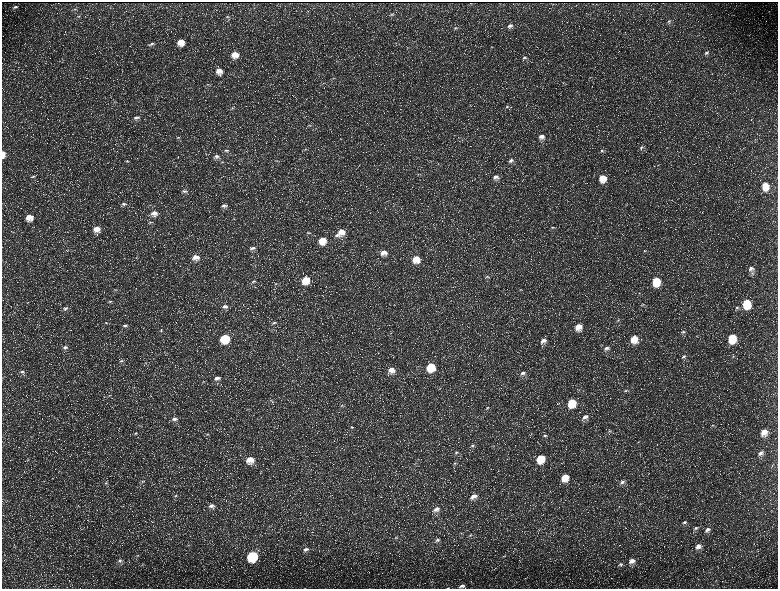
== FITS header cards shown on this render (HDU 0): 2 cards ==
NAXIS1  =                 1552 / length of data axis 1
NAXIS2  =                 1173 / length of data axis 2

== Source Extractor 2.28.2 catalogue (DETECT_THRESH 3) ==
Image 1552 x 1173 px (HDU 0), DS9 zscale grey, zoomed out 1/2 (1 PNG px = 2 x 2 image px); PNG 780 x 591 px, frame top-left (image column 1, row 1173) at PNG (2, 2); no overlay
Background 223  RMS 10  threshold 30.2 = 3 sigma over >= 5 px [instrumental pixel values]
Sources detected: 183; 32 cannot appear on this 1/2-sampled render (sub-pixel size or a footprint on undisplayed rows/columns) and are not listed; the other 151 listed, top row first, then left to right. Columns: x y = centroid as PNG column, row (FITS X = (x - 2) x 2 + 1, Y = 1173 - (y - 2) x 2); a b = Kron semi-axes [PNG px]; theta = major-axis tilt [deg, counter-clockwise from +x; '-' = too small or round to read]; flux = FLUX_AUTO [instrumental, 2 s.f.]
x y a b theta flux
15 7 6 3 26 3900
75 9 5 3 - 2300
392 15 6 3 16 2800
78 16 6 3 4 2100
227 16 5 4 - 3200
669 21 5 3 - 2600
510 25 7 5 11 6100
455 28 5 4 - 2700
181 42 7 6 - 24000
152 44 7 4 6 4300
491 47 3 3 - 1100
706 53 5 4 - 3800
235 54 7 6 - 23000
524 57 6 4 2 3700
337 61 3 3 - 1500
219 71 7 6 - 16000
333 79 4 3 - 1600
207 84 5 3 - 2500
576 91 3 2 - 850
507 107 5 3 - 2700
232 108 5 4 - 2500
136 118 8 5 11 7100
310 125 5 3 - 2100
541 136 6 5 - 10000
178 137 5 4 - 2700
641 147 5 4 - 3200
305 149 5 3 - 2000
226 150 7 4 -4 4400
602 150 5 3 - 2600
3 154 6 3 -88 16000
216 156 8 5 14 7000
511 160 7 5 7 5900
127 161 5 3 - 2800
277 161 3 3 - 1700
222 162 5 4 - 3000
658 165 4 1 - 780
33 176 5 3 - 2600
496 177 7 5 2 9300
602 178 7 6 - 33000
765 186 8 6 -79 39000
184 191 7 5 1 6000
124 204 8 4 0 5000
224 206 9 5 -2 7700
154 213 8 7 - 15000
29 217 8 7 - 22000
150 222 5 3 - 2100
552 227 5 3 - 2500
97 229 7 6 - 19000
341 232 9 8 - 24000
308 233 7 4 0 3300
336 235 7 5 8 6000
322 240 8 7 - 34000
253 248 9 5 9 8500
644 251 3 3 - 1700
384 253 8 7 - 18000
342 254 3 2 - 1100
196 257 8 6 -4 17000
416 259 8 8 - 32000
385 263 2 2 - 970
751 269 6 5 - 7800
752 273 5 4 - 3500
487 277 6 4 -19 3700
306 280 8 7 - 43000
254 281 6 3 9 3000
656 281 7 6 - 66000
276 284 4 3 - 1600
520 289 4 3 - 1600
115 290 4 3 - 1700
639 293 4 3 - 1600
110 301 4 3 - 2200
746 303 7 6 - 89000
643 304 4 3 - 1700
225 306 8 5 1 7500
737 307 6 4 37 4200
65 308 7 4 10 5200
618 320 4 3 - 2000
106 323 6 3 0 2600
274 323 6 3 14 3600
125 325 6 4 6 4500
578 327 7 6 - 24000
161 330 5 3 - 2800
683 332 5 4 - 3200
225 338 7 6 - 91000
732 338 7 6 - 74000
634 339 8 6 -89 33000
543 341 7 5 21 10000
600 345 3 2 - 1000
65 347 7 5 -7 6300
607 348 7 5 25 7400
683 356 6 4 34 4700
733 356 4 3 - 1600
121 361 6 3 12 3400
145 363 3 3 - 1600
431 367 7 7 - 64000
391 370 8 7 - 18000
22 372 6 4 -1 4500
523 373 7 5 22 7900
217 378 8 5 2 10000
413 390 2 1 - 450
626 390 4 4 - 2300
271 400 5 3 - 2600
572 403 7 6 - 53000
342 405 6 5 - 3800
487 408 4 4 - 2500
585 417 8 5 30 11000
174 419 7 4 10 6300
712 425 4 3 - 2200
352 427 5 4 - 3000
609 431 6 3 33 3200
764 432 8 6 70 22000
136 433 5 3 - 2400
207 434 5 4 - 2800
544 435 6 4 19 4300
638 442 3 3 - 1500
472 446 7 4 21 4400
494 446 3 2 - 1100
456 452 6 4 15 4500
760 453 8 5 46 9000
540 458 7 6 - 53000
250 460 8 8 - 26000
455 463 5 3 - 2600
415 464 4 3 - 2300
773 464 3 3 - 1300
565 477 7 6 - 32000
143 481 5 4 - 2400
622 482 7 5 33 6800
106 483 5 4 - 3000
232 485 3 2 - 1100
176 496 5 4 - 3200
474 496 8 5 19 13000
211 506 8 5 6 8900
619 506 3 2 - 1100
436 509 8 5 23 11000
684 522 6 4 28 3900
695 528 6 4 36 4500
707 529 7 4 34 6900
461 533 3 3 - 1300
470 535 6 4 28 3500
396 538 4 3 - 2200
438 540 6 5 - 5700
188 545 3 2 - 1300
698 546 8 6 35 12000
306 549 7 5 21 6600
137 555 4 3 - 1500
252 556 7 6 - 160000
120 561 7 5 13 5700
632 561 7 5 35 13000
620 564 6 4 31 3700
432 581 5 2 - 1500
462 586 7 4 14 6800
448 588 5 2 - 1400
At the frame edge (FLAGS 8, measured only in part): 2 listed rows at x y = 3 154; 448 588
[32 sub-pixel or undisplayed-footprint detections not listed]